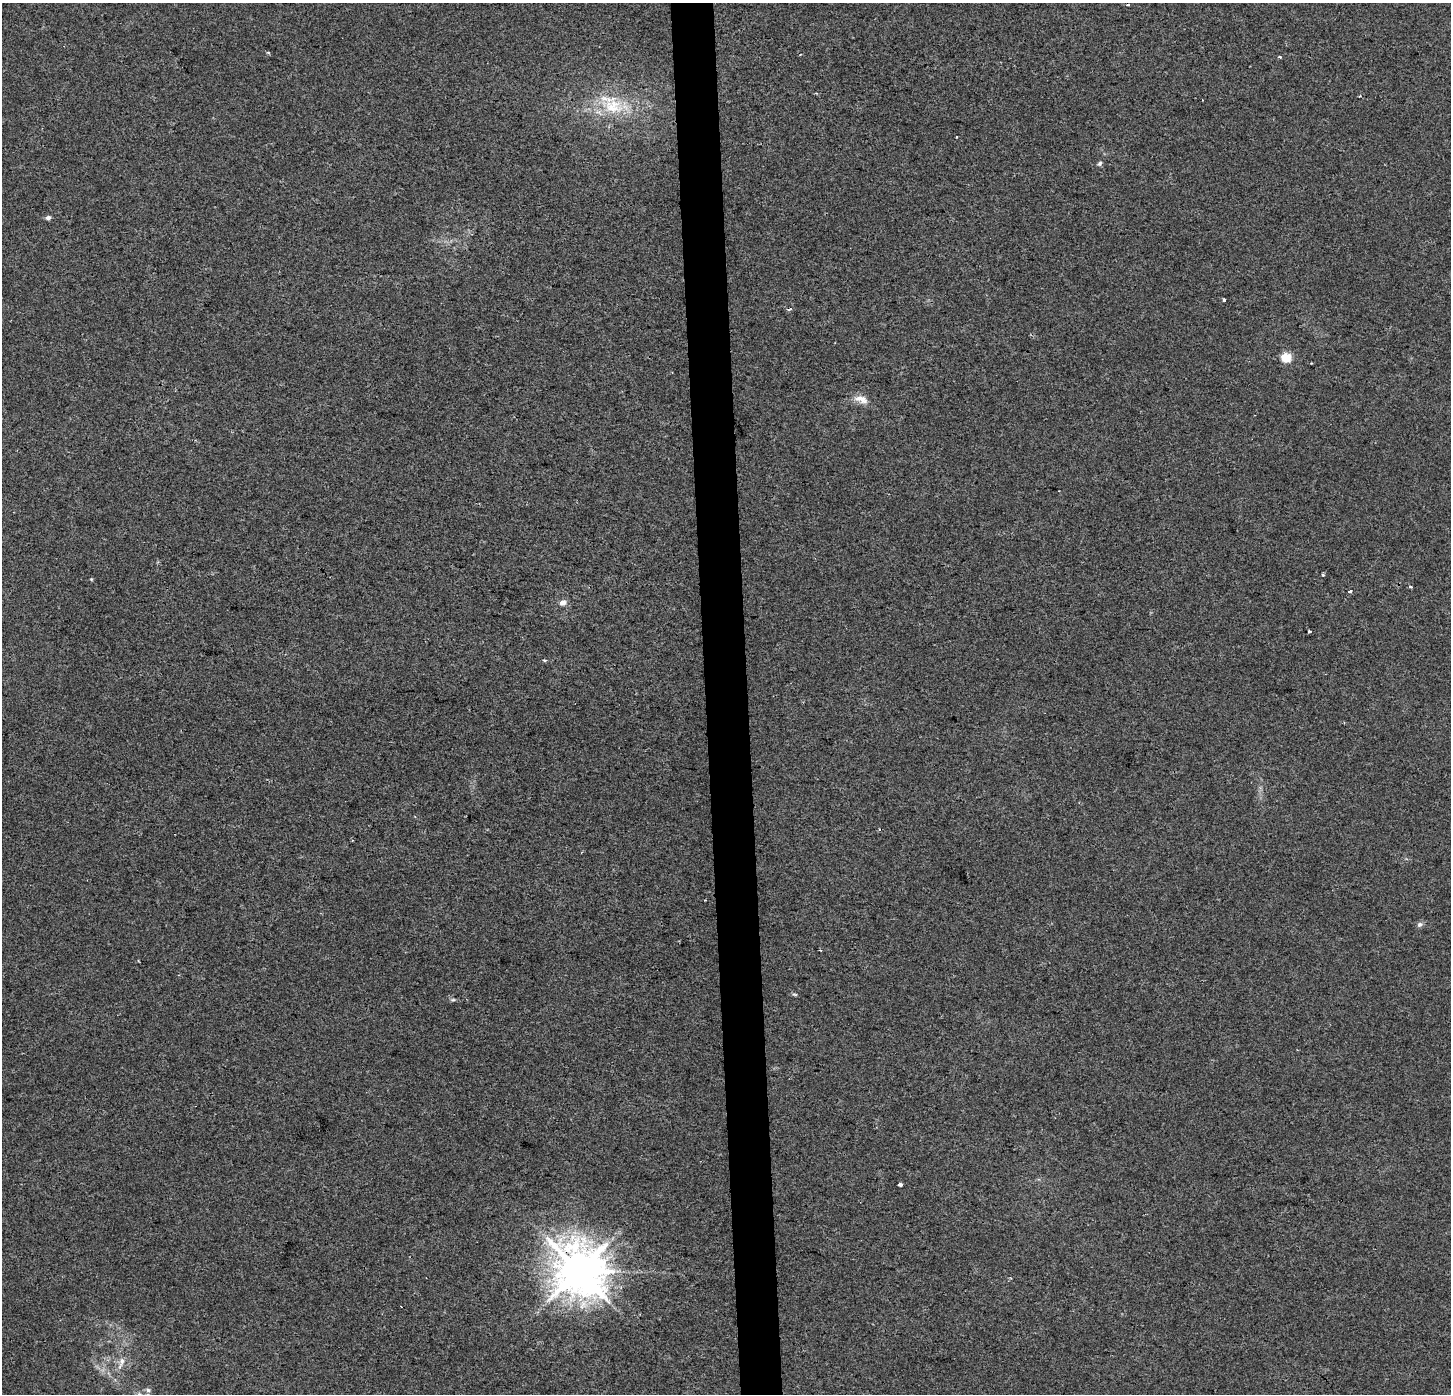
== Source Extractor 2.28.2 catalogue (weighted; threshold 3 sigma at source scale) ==
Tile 5 of 3 x 3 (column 2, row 2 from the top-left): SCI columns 1498-2946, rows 1393-2784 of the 4444 x 4184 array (HDU 1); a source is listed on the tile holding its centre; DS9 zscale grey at full resolution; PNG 1453 x 1396 px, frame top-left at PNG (2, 3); no overlay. Shown black and unused: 3% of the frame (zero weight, under 2 of 3 exposures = <1% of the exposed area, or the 3 px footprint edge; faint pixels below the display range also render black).
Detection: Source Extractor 2.28.2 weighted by HDU 2 'WHT'; one run over the whole footprint, this tile lists its part. Background 0.00431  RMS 0.0046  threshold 0.0206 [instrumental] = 3 sigma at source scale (4.5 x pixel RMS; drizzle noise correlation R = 1.50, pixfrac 1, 0.0396/0.0396 arcsec/px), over >= 5 px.
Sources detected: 28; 4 cosmic-ray / hot-pixel residue — not listed; the other 24 listed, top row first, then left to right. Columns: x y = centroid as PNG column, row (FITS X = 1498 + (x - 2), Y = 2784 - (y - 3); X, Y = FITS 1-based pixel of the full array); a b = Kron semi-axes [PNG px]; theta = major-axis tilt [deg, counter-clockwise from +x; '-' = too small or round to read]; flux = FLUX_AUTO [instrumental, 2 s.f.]
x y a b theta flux
268 52 6 3 -20 0.47
1279 57 3 3 - 1.6
1360 96 4 3 - 0.51
612 108 35 17 -12 19
957 137 3 3 - 1.3
1100 163 7 5 47 0.93
48 218 6 5 - 1.5
1224 299 3 3 - 11
1286 358 5 5 - 23
861 399 20 9 -19 4.6
1323 575 4 4 - 0.61
91 579 4 3 - 0.44
1411 587 4 3 - 2.5
1350 592 3 3 - 2.9
562 603 6 5 - 3.1
1309 631 3 3 - 0.5
544 660 3 2 - 1.3
1420 924 8 6 32 1.4
795 994 9 3 -21 0.63
453 1000 6 4 1 0.73
900 1184 4 3 - 1.8
578 1271 15 14 - 1800
121 1362 19 7 72 4.2
148 1390 8 6 -17 1.2
Overlapping masked pixels (flux is a lower limit): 1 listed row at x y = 578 1271